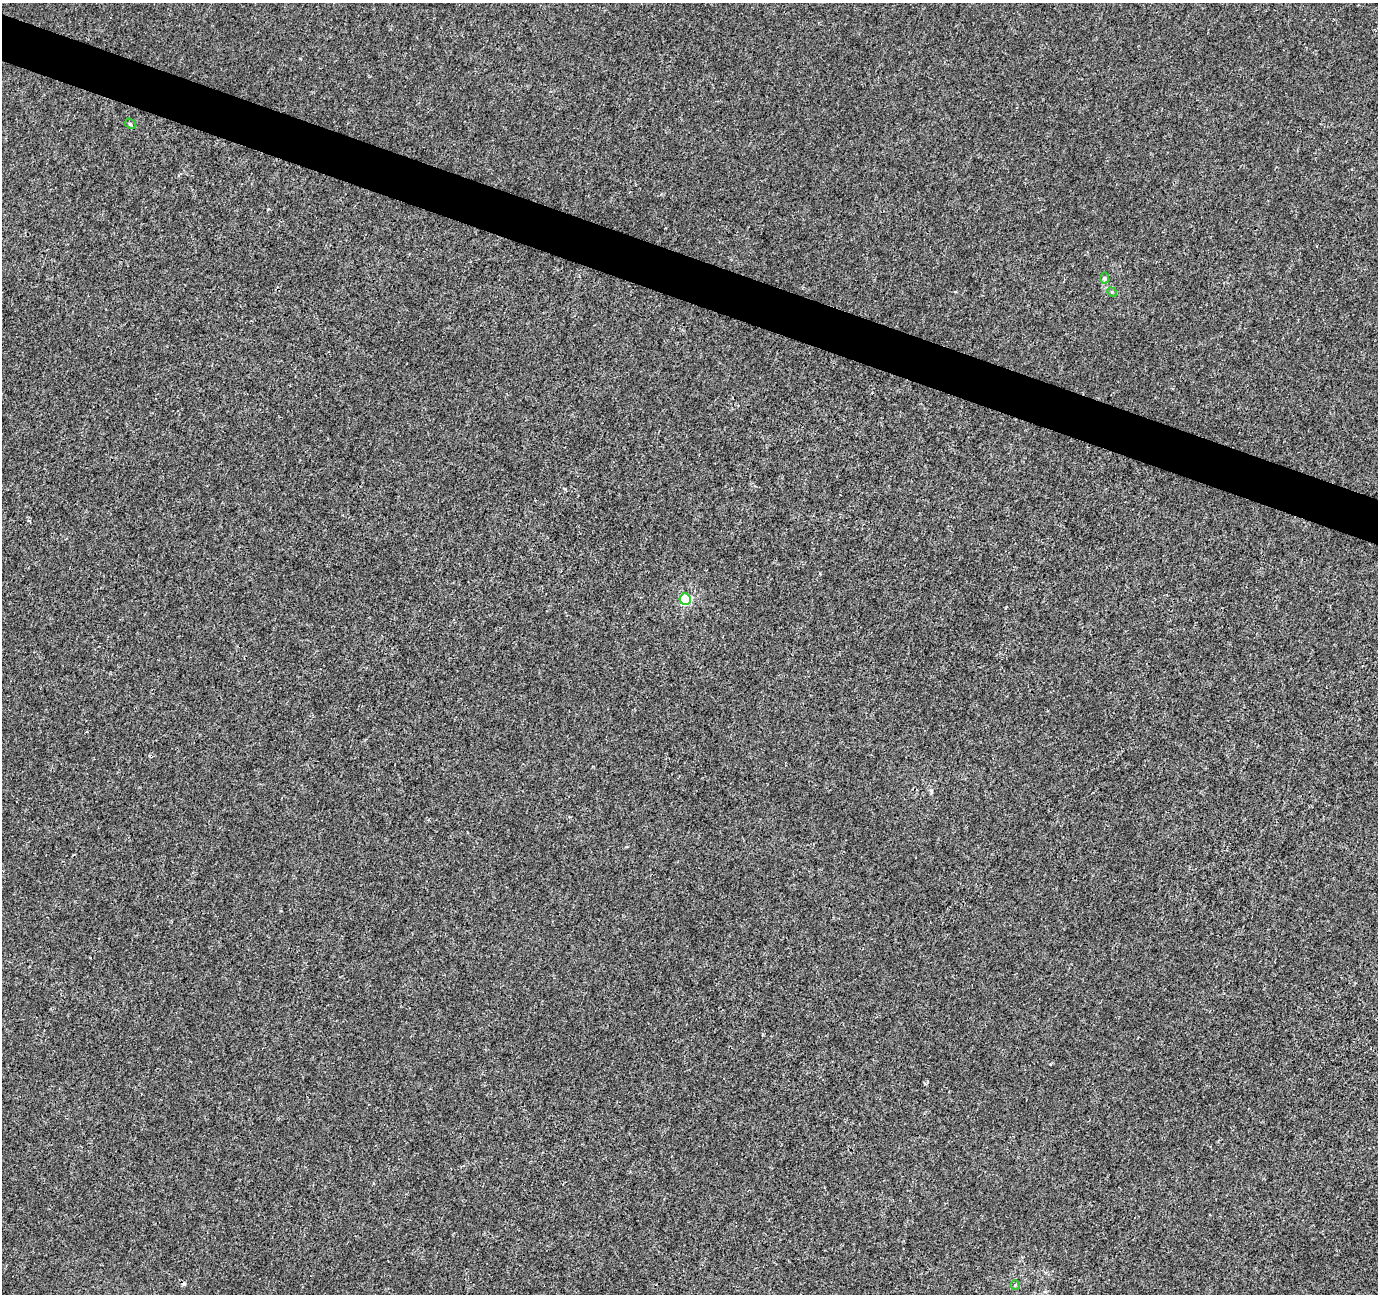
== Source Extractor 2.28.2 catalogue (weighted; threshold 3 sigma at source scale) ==
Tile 11 of 4 x 4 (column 3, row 3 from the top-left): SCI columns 2762-4137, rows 1568-2859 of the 5514 x 5652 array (HDU 1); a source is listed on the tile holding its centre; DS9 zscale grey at full resolution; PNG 1380 x 1296 px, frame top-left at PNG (2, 3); each listed source drawn as its Kron ellipse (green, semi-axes under 4 px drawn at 4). Shown black and unused: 4% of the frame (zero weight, under 3 of 4 exposures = <1% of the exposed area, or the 3 px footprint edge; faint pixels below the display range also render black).
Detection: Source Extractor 2.28.2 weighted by HDU 2 'WHT'; one run over the whole footprint, this tile lists its part. Background 1.69e-04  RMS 0.0017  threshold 0.00747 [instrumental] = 3 sigma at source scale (4.5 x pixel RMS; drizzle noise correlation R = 1.50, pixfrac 1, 0.0396/0.0396 arcsec/px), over >= 5 px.
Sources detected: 6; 1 cosmic-ray / hot-pixel residue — neither listed nor drawn; the other 5 listed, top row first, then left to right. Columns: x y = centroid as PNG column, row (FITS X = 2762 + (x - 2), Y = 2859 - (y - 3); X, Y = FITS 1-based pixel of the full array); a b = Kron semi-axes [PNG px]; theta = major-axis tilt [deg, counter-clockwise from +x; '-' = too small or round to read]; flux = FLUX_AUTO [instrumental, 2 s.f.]
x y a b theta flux
130 124 6 4 -45 0.23
1105 278 6 4 90 0.22
1112 292 5 4 - 0.18
685 599 6 5 - 15
1015 1285 5 5 - 0.2